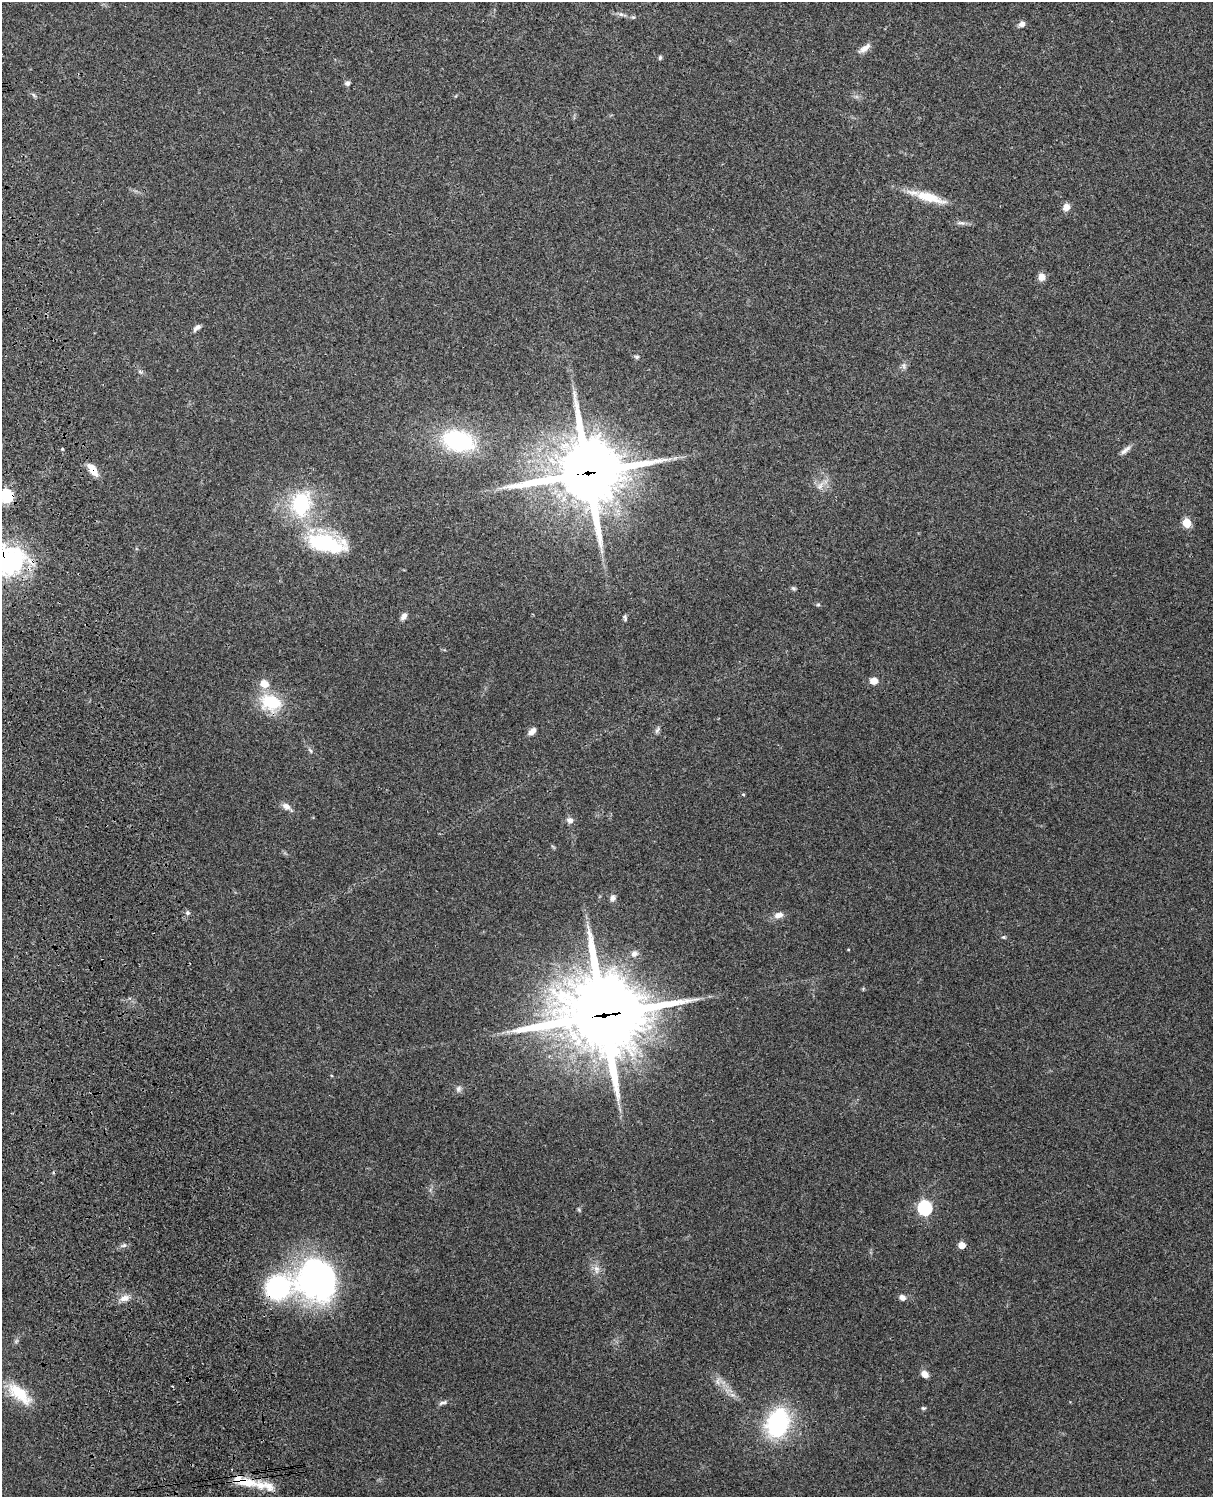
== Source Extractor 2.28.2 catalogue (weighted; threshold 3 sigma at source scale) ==
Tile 7 of 4 x 3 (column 3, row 2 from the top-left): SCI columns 2543-3753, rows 1660-3154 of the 5086 x 4927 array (HDU 1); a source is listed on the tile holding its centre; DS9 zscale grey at full resolution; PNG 1215 x 1499 px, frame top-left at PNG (2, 2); no overlay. Shown black and unused: <1% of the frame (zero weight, under 3 of 4 exposures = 6% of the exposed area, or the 3 px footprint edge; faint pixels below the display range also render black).
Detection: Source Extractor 2.28.2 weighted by HDU 2 'WHT'; one run over the whole footprint, this tile lists its part. Background 0.203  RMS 0.0081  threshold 0.0365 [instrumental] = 3 sigma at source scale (4.5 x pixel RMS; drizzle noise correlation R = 1.50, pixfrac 1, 0.05/0.05 arcsec/px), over >= 5 px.
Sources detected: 64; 1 inside a brighter object's white glare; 1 cosmic-ray / hot-pixel residue — not listed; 3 inside a brighter listed object's ellipse — not listed separately; the other 59 listed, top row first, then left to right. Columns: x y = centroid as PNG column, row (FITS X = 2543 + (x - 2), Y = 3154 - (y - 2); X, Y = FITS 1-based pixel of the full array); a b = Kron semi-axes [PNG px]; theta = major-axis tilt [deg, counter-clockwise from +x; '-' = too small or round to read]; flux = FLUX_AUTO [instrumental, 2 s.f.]
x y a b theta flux
621 14 6 6 - 2
633 17 6 5 - 1.2
1022 24 9 6 23 3.4
865 48 18 7 36 5.2
660 57 6 4 75 1.4
347 83 7 5 29 2.2
34 95 8 3 -45 1.3
929 197 39 11 -16 23
1066 207 8 8 - 5.4
961 223 13 5 -6 2.9
1041 277 9 7 87 5.8
197 328 9 5 41 3
637 357 6 5 - 1.6
904 365 9 7 -90 2.6
140 372 7 4 -36 1.5
458 441 29 19 -15 89
1125 450 16 6 41 4.1
92 470 16 7 -55 10
588 473 24 23 - 5100
820 486 11 6 56 4
6 496 6 6 - 110
301 504 38 28 75 62
1187 523 5 5 - 29
323 543 53 21 -6 61
10 560 34 31 50 110
793 588 7 5 -15 1.4
818 605 6 4 0 1
404 616 9 6 57 3.3
625 617 7 4 -73 1.5
874 681 8 7 - 6.2
264 684 11 9 -32 8.7
271 702 24 18 -17 34
657 730 11 4 64 2.1
532 731 10 6 42 5
310 750 8 4 -54 1.5
743 794 4 3 - 0.96
286 806 13 7 -35 4.8
570 820 9 8 - 3.5
612 898 7 7 - 2.8
188 913 6 5 - 1.6
778 915 11 7 21 5.2
1003 937 5 4 - 1.1
848 950 4 3 - 0.6
634 954 9 8 - 4
603 1015 32 28 -1 7000
458 1089 9 7 59 2.7
925 1208 6 6 - 130
962 1245 5 5 - 12
596 1269 12 8 -80 4.9
317 1280 50 46 -54 190
902 1297 7 6 - 4.2
124 1298 13 8 16 5.8
925 1374 7 6 - 6.2
718 1381 11 5 90 3.1
19 1394 35 15 -40 25
442 1403 11 5 17 2.3
923 1408 6 5 - 1.3
778 1423 29 21 70 90
247 1482 28 12 -11 20
Overlapping masked pixels (flux is a lower limit): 6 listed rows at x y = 92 470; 588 473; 6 496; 10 560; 603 1015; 247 1482
Isophote crosses this tile's border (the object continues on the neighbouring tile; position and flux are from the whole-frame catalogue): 2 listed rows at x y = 6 496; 10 560
Unlisted compact peaks at least as high as the median listed source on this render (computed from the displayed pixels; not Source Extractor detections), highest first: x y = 124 1245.